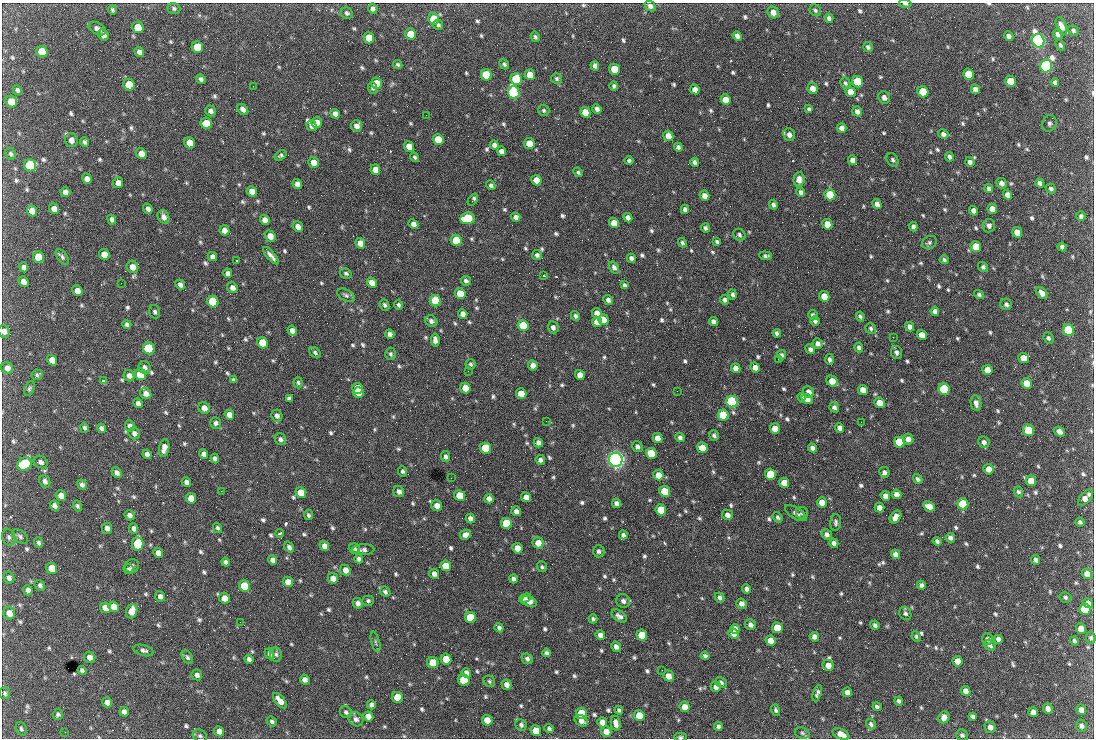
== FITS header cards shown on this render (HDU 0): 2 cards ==
NAXIS1  =                 1092 /fastest changing axis
NAXIS2  =                  736 /next to fastest changing axis

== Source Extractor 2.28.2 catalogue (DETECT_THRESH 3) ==
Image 1092 x 736 px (HDU 0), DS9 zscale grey, 1 PNG px = 1 image px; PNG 1096 x 740 px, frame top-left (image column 1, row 736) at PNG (2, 3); each listed source drawn as its Kron ellipse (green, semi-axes under 4 px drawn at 4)
Background 1680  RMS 38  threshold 114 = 3 sigma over >= 5 px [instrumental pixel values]
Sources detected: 821; of the 821, the 500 brightest by FLUX_AUTO listed and drawn (321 fainter detections omitted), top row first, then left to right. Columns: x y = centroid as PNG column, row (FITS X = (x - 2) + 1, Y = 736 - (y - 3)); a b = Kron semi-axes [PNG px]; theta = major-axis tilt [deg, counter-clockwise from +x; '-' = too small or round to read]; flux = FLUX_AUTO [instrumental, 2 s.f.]
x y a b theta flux
905 4 6 3 -7 5.8e+03
650 6 6 5 - 9.8e+03
174 8 6 5 - 6.1e+03
373 9 5 4 - 9.1e+03
112 10 5 4 - 5.0e+03
815 10 6 5 - 4.9e+03
773 12 6 5 - 1.4e+04
347 13 6 5 - 6.1e+03
829 18 4 4 - 6.7e+03
434 19 6 5 - 8.1e+04
438 25 5 5 - 6.0e+03
1061 26 9 5 -68 1.5e+04
138 27 6 5 - 7.2e+04
97 29 9 5 -32 1.1e+04
1073 30 5 4 - 5.4e+03
410 34 6 5 - 5.2e+04
1058 34 6 5 - 9.3e+03
103 35 6 5 - 1.1e+04
737 36 5 4 - 1.1e+04
1009 36 5 4 - 1.3e+04
535 37 5 4 - 5.5e+03
369 38 5 5 - 5.5e+04
1038 41 7 6 - 1.2e+06
1060 45 6 4 -61 5.0e+03
197 47 6 5 - 4.8e+04
868 47 5 4 - 5.6e+03
42 52 6 5 - 7.4e+04
139 52 5 4 - 1.1e+04
398 64 5 4 - 5.1e+03
504 64 6 4 -48 5.4e+03
595 66 5 4 - 9.5e+03
1046 66 6 6 - 8.0e+05
614 69 5 5 - 5.8e+04
968 74 5 5 - 5.6e+04
486 75 6 5 - 1.6e+05
530 75 5 5 - 3.8e+04
557 78 5 5 - 5.3e+03
201 79 5 3 - 6.8e+03
516 79 6 5 - 2.7e+05
1010 81 5 5 - 5.8e+04
858 82 6 5 - 2.0e+05
1055 82 4 3 - 5.8e+03
377 83 6 5 - 4.6e+04
845 83 6 4 -61 4.8e+03
129 85 6 5 - 7.6e+04
253 86 2 2 - 1.9e+04
614 86 5 4 - 5.1e+03
373 88 6 4 -72 5.2e+03
813 89 5 5 - 2.0e+04
975 89 5 4 - 1.1e+04
17 90 5 4 - 6.9e+03
695 90 5 4 - 1.6e+04
514 92 6 5 - 5.7e+05
850 92 5 5 - 2.5e+04
923 92 6 5 - 9.1e+04
884 98 6 5 - 1.1e+04
725 100 5 5 - 3.1e+04
11 102 6 5 - 3.8e+04
243 109 6 4 -46 1.1e+04
597 109 5 4 - 8.8e+03
809 109 4 3 - 4.8e+03
544 110 6 5 - 5.1e+03
211 111 5 5 - 8.2e+03
857 111 5 4 - 1.0e+04
585 112 5 5 - 4.2e+04
335 114 5 4 - 1.2e+04
426 115 3 2 - 6.2e+03
206 123 6 5 - 6.2e+04
317 123 5 5 - 1.9e+04
1049 123 8 7 - 7.4e+03
312 126 5 4 - 1.3e+04
357 126 6 5 - 1.4e+04
842 128 5 4 - 9.8e+03
943 134 5 4 - 9.2e+03
789 135 6 5 - 1.1e+04
668 136 5 5 - 3.0e+04
438 139 5 5 - 5.1e+04
71 140 7 6 - 1.6e+04
84 142 5 4 - 6.2e+03
190 143 6 5 - 3.9e+04
529 144 5 5 - 3.5e+04
494 145 4 4 - 1.1e+04
409 146 5 5 - 2.6e+04
678 147 4 4 - 6.7e+03
502 151 5 4 - 1.1e+04
11 154 6 5 - 5.1e+03
141 154 5 5 - 2.2e+04
281 155 7 4 34 5.1e+03
415 157 5 4 - 4.8e+03
949 157 5 4 - 6.6e+03
629 160 5 4 - 4.9e+03
853 160 5 4 - 1.6e+04
893 160 7 5 -59 6.4e+03
314 162 5 5 - 2.7e+04
695 162 4 4 - 7.3e+03
970 162 5 4 - 8.4e+03
30 165 6 5 - 2.6e+05
375 170 5 5 - 2.2e+04
578 172 5 4 - 4.8e+03
87 179 5 4 - 1.5e+04
799 179 7 5 86 1.6e+04
536 180 5 5 - 2.8e+04
118 183 5 5 - 1.7e+04
1002 183 5 5 - 1.0e+04
1040 183 4 4 - 7.3e+03
297 184 5 4 - 1.3e+04
491 185 5 4 - 6.4e+03
989 188 4 4 - 6.1e+03
1051 189 5 5 - 6.5e+03
252 191 5 5 - 2.0e+04
65 192 5 5 - 1.2e+04
801 192 5 4 - 7.7e+03
830 195 5 5 - 1.5e+05
1007 195 5 4 - 1.3e+04
704 196 5 4 - 1.8e+04
473 200 7 3 56 1.1e+04
877 204 5 4 - 1.3e+04
773 205 5 4 - 6.0e+03
54 209 5 5 - 2.0e+04
148 209 5 4 - 1.1e+04
685 209 4 4 - 7.8e+03
992 209 5 5 - 2.4e+04
32 211 6 5 - 2.0e+04
973 211 5 4 - 1.0e+04
1081 216 5 4 - 6.4e+03
164 217 7 5 -61 1.3e+04
516 217 4 4 - 1.0e+04
467 218 7 5 5 1.6e+05
628 218 5 4 - 1.0e+04
112 220 5 4 - 8.0e+03
265 220 5 4 - 1.8e+04
614 223 5 5 - 3.3e+04
413 224 5 4 - 1.2e+04
827 224 5 5 - 3.2e+04
989 226 7 6 - 9.0e+03
298 227 6 5 - 1.7e+04
913 227 4 4 - 6.8e+03
705 228 4 3 - 5.7e+03
224 230 5 5 - 1.7e+04
1017 232 5 5 - 2.7e+04
739 235 6 5 - 5.9e+03
270 236 6 5 - 2.2e+04
456 240 6 5 - 1.4e+05
717 242 4 3 - 4.8e+03
929 242 8 6 33 6.0e+03
360 243 5 4 - 2.4e+04
682 243 5 4 - 5.6e+03
976 246 5 5 - 5.5e+04
1062 247 4 4 - 7.9e+03
104 254 6 5 - 3.2e+04
537 255 5 5 - 6.2e+03
271 256 11 3 -49 1.2e+04
765 256 6 4 -6 5.5e+03
39 257 6 5 - 9.7e+04
62 257 9 5 -53 6.7e+03
212 257 5 4 - 9.1e+03
631 258 4 4 - 7.5e+03
944 260 4 4 - 5.4e+03
236 261 3 2 - 1.2e+05
24 267 5 4 - 9.1e+03
132 267 6 5 - 1.9e+04
614 267 6 4 -57 8.4e+03
983 267 5 5 - 5.5e+03
228 273 5 4 - 8.8e+03
346 273 6 5 - 5.7e+03
543 276 4 3 - 7.3e+03
466 281 5 4 - 6.8e+03
24 282 5 5 - 1.7e+04
121 283 2 2 - 8.6e+03
372 283 5 4 - 2.1e+04
180 285 5 4 - 9.7e+03
624 285 4 3 - 5.6e+03
232 288 5 5 - 1.2e+04
77 291 5 5 - 1.7e+04
460 293 5 5 - 5.5e+04
1042 293 7 4 -52 1.6e+04
733 294 5 4 - 6.7e+03
346 295 10 5 -30 6.7e+03
979 295 5 4 - 5.2e+03
824 296 5 5 - 4.0e+04
608 300 5 4 - 8.9e+03
725 300 5 4 - 7.6e+03
435 301 6 5 - 2.5e+05
213 302 6 5 - 2.0e+05
1006 304 6 5 - 6.7e+03
385 305 6 4 -65 6.1e+03
398 305 5 4 - 4.9e+03
935 311 5 4 - 1.0e+04
155 312 7 5 -74 5.8e+03
597 313 5 4 - 1.6e+04
463 314 5 4 - 1.2e+04
813 315 5 4 - 6.3e+03
575 316 5 4 - 5.9e+03
860 316 5 4 - 4.8e+03
603 320 6 5 - 2.7e+04
431 321 6 5 - 8.4e+03
815 321 5 5 - 6.8e+03
597 322 5 5 - 2.6e+04
713 322 5 4 - 9.3e+03
127 324 4 4 - 7.4e+03
523 325 5 5 - 8.3e+04
553 327 6 5 - 9.2e+03
910 327 5 4 - 1.0e+04
871 328 6 5 - 5.3e+03
1068 330 6 5 - 2.5e+05
4 331 6 5 - 1.2e+04
292 331 5 4 - 1.2e+04
777 333 4 3 - 6.8e+03
390 334 5 4 - 8.8e+03
922 335 5 4 - 2.6e+04
893 337 2 2 - 1.5e+04
1048 338 6 4 -65 5.4e+03
435 340 6 4 -83 1.2e+04
262 343 6 5 - 8.7e+04
817 344 5 5 - 1.1e+04
859 347 5 4 - 6.6e+03
149 348 6 5 - 3.1e+05
810 349 5 4 - 7.9e+03
315 353 6 4 -41 5.4e+03
896 353 7 5 -81 7.7e+03
390 354 6 5 - 5.2e+03
781 355 5 4 - 5.1e+03
1024 358 5 5 - 3.5e+04
778 359 2 2 - 8.9e+03
830 359 5 4 - 6.3e+03
52 360 5 5 - 2.6e+04
470 364 5 5 - 5.1e+03
533 365 5 4 - 1.7e+04
144 367 6 6 - 9.4e+03
755 367 5 4 - 1.6e+04
7 368 6 5 - 1.4e+04
736 368 5 4 - 1.6e+04
987 370 5 5 - 2.4e+04
468 371 2 2 - 5.9e+03
140 374 6 5 - 1.1e+05
37 375 5 5 - 4.8e+03
580 375 5 5 - 1.9e+04
129 376 6 5 - 1.1e+04
234 380 4 4 - 5.8e+03
103 381 3 3 - 8.1e+03
832 381 6 5 - 3.4e+04
298 383 6 4 -84 4.7e+03
1027 383 5 5 - 3.6e+04
29 388 8 4 66 5.1e+03
358 388 5 5 - 7.0e+04
465 388 5 5 - 3.8e+04
944 389 6 5 - 2.7e+05
863 390 5 4 - 2.4e+04
677 391 2 2 - 5.9e+03
808 392 6 5 - 1.4e+04
358 393 5 5 - 7.6e+04
146 394 6 5 - 1.5e+04
521 394 5 5 - 4.5e+04
801 397 4 3 - 5.4e+03
289 398 4 4 - 6.7e+03
807 399 6 5 - 2.6e+04
732 402 6 5 - 6.7e+05
138 403 5 4 - 9.4e+03
879 403 5 5 - 3.3e+04
976 403 8 5 -79 1.2e+04
834 407 5 4 - 8.1e+03
204 408 6 5 - 1.6e+04
229 415 5 4 - 2.0e+04
723 415 5 5 - 1.6e+05
277 416 6 5 - 8.7e+03
546 421 2 2 - 6.5e+03
861 422 2 2 - 5.6e+03
216 423 6 5 - 7.7e+03
130 426 6 5 - 9.7e+03
84 428 5 4 - 6.4e+03
101 428 5 4 - 7.7e+03
840 428 5 4 - 1.1e+04
775 429 5 5 - 3.7e+04
1029 430 6 5 - 9.7e+04
1060 432 6 4 -36 1.2e+04
134 433 6 5 - 9.2e+03
714 435 5 5 - 5.9e+03
657 438 5 4 - 2.3e+04
680 438 5 4 - 7.1e+03
280 439 6 5 - 7.7e+03
908 439 5 5 - 1.3e+04
899 442 5 5 - 9.4e+04
984 442 6 5 - 7.3e+03
538 443 5 4 - 1.0e+04
637 447 6 5 - 8.8e+03
164 448 9 5 80 1.7e+04
485 448 5 5 - 1.3e+05
702 448 5 5 - 3.3e+04
812 448 4 4 - 9.5e+03
651 453 5 5 - 1.1e+05
147 454 5 4 - 9.8e+03
204 454 5 4 - 1.1e+04
445 457 5 4 - 7.2e+03
215 459 5 4 - 7.8e+03
540 460 5 4 - 8.4e+03
616 460 7 6 - 1.6e+06
41 462 7 6 - 7.6e+03
24 464 7 6 - 2.0e+05
988 469 5 5 - 2.1e+04
403 471 5 4 - 5.6e+03
884 472 5 5 - 8.7e+03
117 473 6 4 -54 1.0e+04
770 474 5 5 - 1.5e+05
658 475 5 5 - 2.9e+04
451 478 2 2 - 4.9e+03
918 479 5 4 - 6.3e+03
45 481 6 5 - 7.7e+03
1031 481 5 5 - 4.4e+04
186 482 5 4 - 1.0e+04
784 483 5 5 - 3.6e+04
82 485 5 4 - 7.3e+03
221 491 2 2 - 7.6e+03
399 491 6 5 - 1.1e+04
665 491 5 5 - 1.2e+05
1018 492 5 4 - 5.4e+03
301 493 5 5 - 4.3e+04
897 494 5 4 - 1.6e+04
61 496 5 5 - 2.0e+04
459 496 5 5 - 5.8e+04
885 496 5 4 - 1.3e+04
526 497 5 5 - 1.9e+04
191 498 5 5 - 2.5e+04
1085 498 10 5 48 2.0e+04
489 499 5 4 - 1.2e+04
822 502 5 5 - 3.0e+04
617 503 5 4 - 1.1e+04
963 504 5 5 - 1.5e+05
54 506 5 4 - 1.1e+04
77 506 5 4 - 5.0e+03
437 506 6 5 - 1.9e+04
929 506 6 5 - 2.4e+04
879 508 5 4 - 1.3e+04
661 510 5 5 - 9.2e+04
516 511 5 5 - 1.1e+04
796 513 12 5 -32 9.0e+03
802 513 6 6 - 5.5e+03
129 515 5 4 - 1.0e+04
308 515 5 4 - 5.6e+03
727 515 5 5 - 1.1e+04
777 517 6 4 -55 4.9e+03
895 517 7 5 53 1.9e+04
470 518 5 4 - 1.2e+04
1080 522 5 4 - 5.3e+03
506 523 6 5 - 1.8e+05
836 523 8 5 85 6.3e+03
107 528 5 5 - 1.0e+04
134 528 5 4 - 8.8e+03
217 528 5 4 - 5.4e+03
280 533 4 3 - 5.1e+03
827 534 5 5 - 8.7e+03
465 535 5 5 - 1.7e+04
623 535 4 4 - 7.1e+03
20 536 9 5 -39 7.0e+03
9 537 8 6 -70 7.7e+03
950 538 5 4 - 9.6e+03
937 541 4 3 - 6.4e+03
39 543 5 4 - 5.9e+03
538 543 6 5 - 3.1e+04
834 543 5 4 - 9.8e+03
138 544 7 5 -85 1.7e+05
324 546 5 4 - 1.2e+04
289 547 6 4 -52 7.7e+03
517 548 5 5 - 3.1e+04
355 549 6 5 - 4.9e+03
363 550 11 5 2 8.6e+03
599 551 6 5 - 6.9e+03
158 553 5 4 - 1.5e+04
896 554 5 4 - 1.4e+04
359 559 4 4 - 7.6e+03
273 560 5 4 - 1.1e+04
1036 560 5 4 - 7.5e+03
226 562 5 4 - 7.0e+03
132 566 7 6 - 6.9e+03
446 566 5 5 - 4.7e+04
542 567 5 5 - 4.9e+03
52 568 6 5 - 4.3e+04
129 569 5 5 - 5.1e+03
345 570 6 5 - 2.0e+04
434 574 5 5 - 1.3e+04
1087 574 5 5 - 1.9e+04
9 578 6 5 - 8.9e+03
333 578 5 5 - 1.6e+04
513 579 4 4 - 8.4e+03
288 582 5 5 - 1.8e+04
40 585 6 4 -45 6.3e+03
921 585 4 4 - 6.9e+03
244 586 6 5 - 8.4e+04
747 589 5 4 - 9.2e+03
28 590 5 4 - 1.2e+04
385 592 6 4 -45 6.2e+03
160 596 5 5 - 9.4e+03
720 597 5 4 - 6.9e+03
1065 597 6 5 - 4.8e+03
224 598 5 5 - 2.3e+04
525 598 6 3 18 5.1e+03
368 601 5 5 - 5.2e+03
623 601 7 6 - 1.0e+04
529 602 8 5 -23 1.4e+04
358 603 5 5 - 1.0e+04
1088 603 5 4 - 1.2e+04
741 604 5 5 - 1.3e+04
114 607 5 5 - 2.6e+04
105 608 6 5 - 2.8e+04
1085 609 6 5 - 1.2e+05
132 611 7 5 72 3.0e+04
9 613 6 5 - 2.2e+04
905 613 7 5 -55 6.2e+03
619 616 8 5 -32 9.9e+03
470 617 6 5 - 1.2e+05
593 619 4 3 - 4.9e+03
240 622 2 2 - 4.8e+03
750 625 6 5 - 9.6e+03
875 625 5 4 - 6.1e+03
499 628 5 4 - 6.4e+03
777 628 5 5 - 6.4e+04
735 629 5 5 - 1.9e+04
1081 629 5 5 - 2.4e+04
733 634 5 5 - 2.2e+04
600 635 5 4 - 1.4e+04
642 635 5 5 - 7.7e+04
916 636 5 4 - 4.9e+03
814 637 5 4 - 1.1e+04
1091 638 5 5 - 4.7e+03
988 639 6 5 - 7.5e+03
998 639 4 4 - 8.7e+03
770 641 5 5 - 2.4e+04
1074 641 5 4 - 5.3e+03
376 642 10 3 -75 5.3e+03
990 645 6 5 - 7.3e+03
616 647 5 4 - 9.3e+03
144 650 10 5 -15 7.5e+03
546 653 4 4 - 6.2e+03
269 654 5 4 - 6.3e+03
276 654 7 6 - 6.3e+03
705 656 4 4 - 6.2e+03
90 657 6 5 - 1.4e+04
187 657 7 5 -58 5.6e+03
249 659 4 4 - 8.0e+03
446 659 5 5 - 5.9e+04
527 659 6 5 - 7.4e+03
957 661 5 5 - 2.0e+04
433 663 5 5 - 5.4e+04
828 665 6 5 - 2.0e+04
82 670 4 4 - 6.0e+03
662 670 2 2 - 6.1e+03
466 673 5 4 - 9.4e+03
197 675 5 5 - 8.6e+03
668 676 5 5 - 2.0e+04
305 680 5 4 - 1.0e+04
464 680 6 5 - 9.7e+04
489 681 6 5 - 5.1e+03
721 683 6 5 - 6.0e+03
506 685 5 4 - 1.3e+04
716 687 5 5 - 1.2e+04
966 691 5 4 - 1.3e+04
847 692 5 4 - 1.2e+04
5 693 6 5 - 4.9e+03
817 693 8 4 70 8.0e+03
398 698 6 5 - 8.4e+04
280 701 9 4 -49 2.5e+04
899 701 4 4 - 6.9e+03
107 702 5 5 - 1.5e+04
371 705 4 4 - 8.2e+03
685 707 5 5 - 2.4e+04
877 707 4 3 - 6.0e+03
1048 709 5 5 - 1.1e+04
619 710 4 3 - 5.0e+03
776 710 6 4 -74 5.8e+03
1081 710 5 4 - 1.5e+04
124 712 5 4 - 9.8e+03
346 712 6 5 - 5.9e+03
1033 712 5 4 - 1.1e+04
581 713 6 5 - 1.1e+05
58 714 6 5 - 5.7e+03
368 716 5 5 - 1.8e+04
639 716 5 5 - 5.9e+04
973 716 4 3 - 5.1e+03
944 717 6 5 - 1.3e+04
356 719 8 6 -37 1.0e+04
487 720 5 5 - 3.0e+04
272 721 5 4 - 5.9e+03
581 721 7 5 -32 1.4e+04
602 722 5 5 - 2.1e+04
616 723 7 4 -78 1.4e+04
871 724 5 4 - 6.1e+03
521 725 6 5 - 6.7e+03
718 726 5 4 - 7.2e+03
1081 726 6 5 - 8.4e+03
990 727 6 5 - 1.3e+04
21 729 7 5 -69 5.3e+03
549 729 5 4 - 5.6e+03
219 731 5 5 - 1.4e+04
536 731 5 5 - 4.3e+04
65 732 2 2 - 1.0e+04
606 732 5 5 - 2.2e+04
802 733 7 5 -19 5.5e+03
841 734 9 5 -24 2.4e+04
962 735 6 5 - 6.0e+03
200 736 7 6 - 6.3e+03
681 737 6 4 -1 5.0e+03
At the frame edge (FLAGS 8, measured only in part): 3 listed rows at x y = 905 4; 4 331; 681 737
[321 fainter detections neither listed nor drawn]